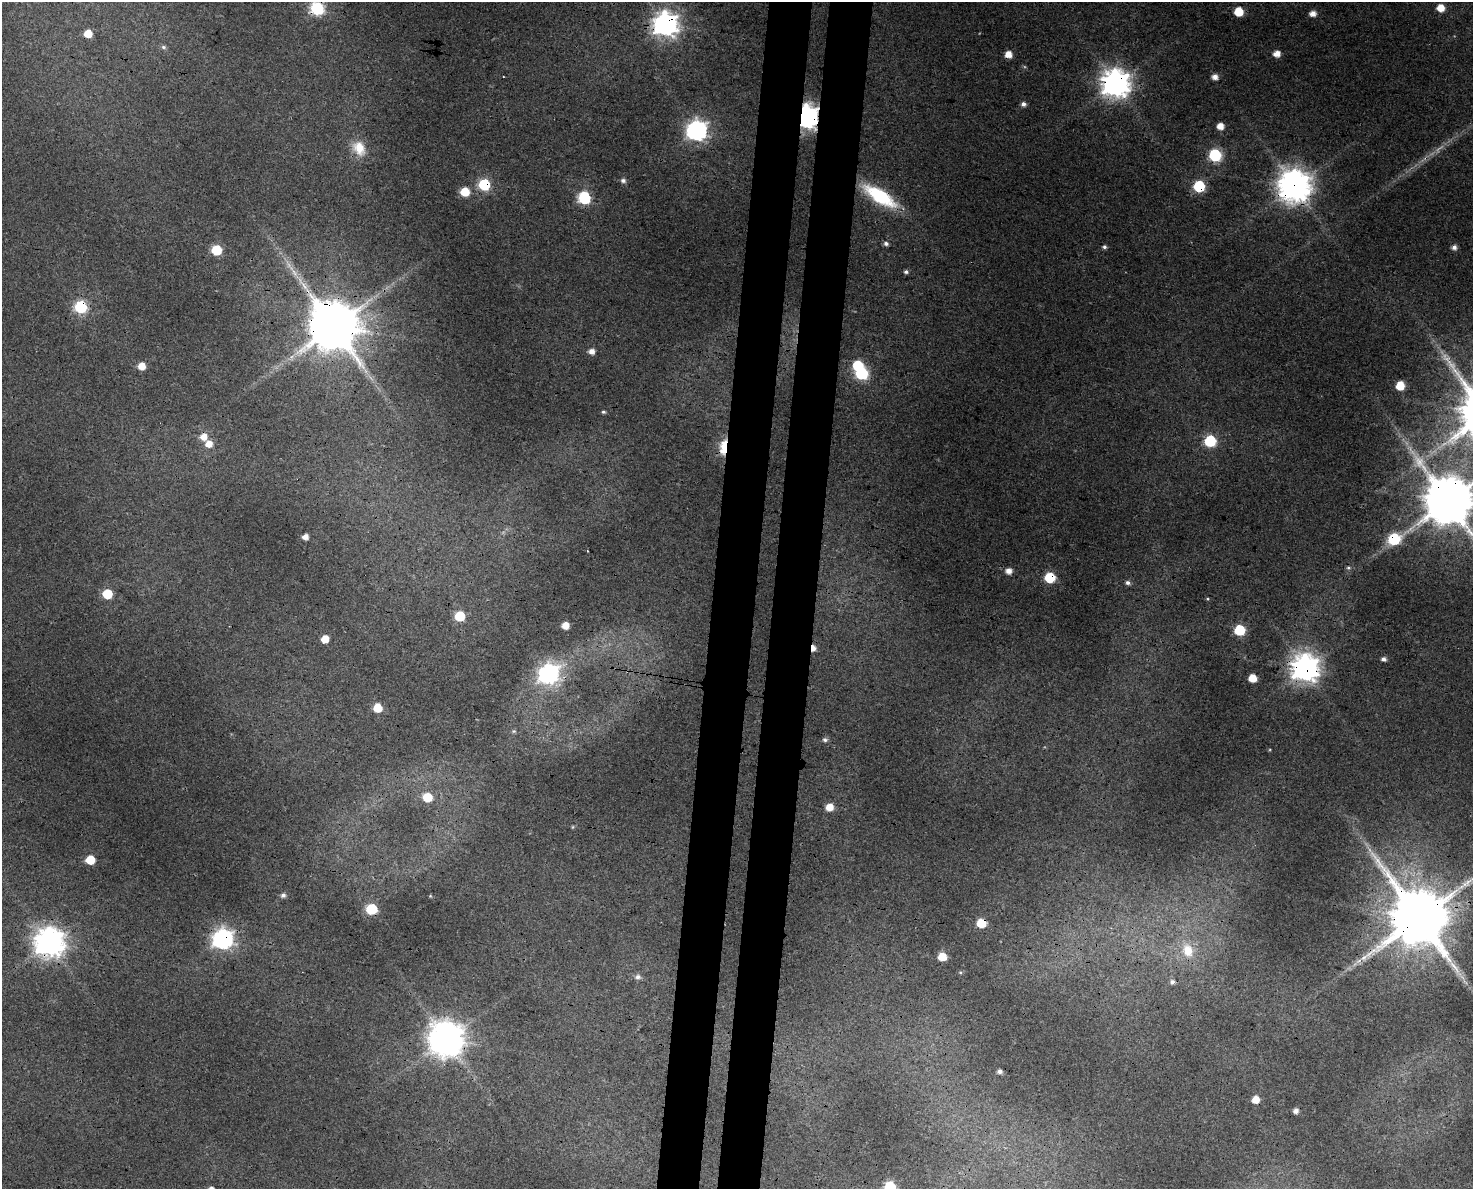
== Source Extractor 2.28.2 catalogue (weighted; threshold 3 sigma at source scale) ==
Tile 5 of 3 x 4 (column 2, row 2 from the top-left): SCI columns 1815-3285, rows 2383-3569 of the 5041 x 4776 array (HDU 1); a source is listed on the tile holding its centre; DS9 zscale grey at full resolution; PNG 1475 x 1191 px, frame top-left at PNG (2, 2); no overlay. Shown black and unused: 6% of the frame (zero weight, under 3 of 4 exposures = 5% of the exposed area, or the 3 px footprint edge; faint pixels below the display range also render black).
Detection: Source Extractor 2.28.2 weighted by HDU 2 'WHT'; one run over the whole footprint, this tile lists its part. Background 0.0285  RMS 0.0044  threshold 0.0196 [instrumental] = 3 sigma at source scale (4.5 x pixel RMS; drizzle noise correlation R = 1.50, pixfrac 1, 0.0396/0.0396 arcsec/px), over >= 5 px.
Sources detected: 85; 2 too faint to see at this stretch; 4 cosmic-ray / hot-pixel residue — not listed; the other 79 listed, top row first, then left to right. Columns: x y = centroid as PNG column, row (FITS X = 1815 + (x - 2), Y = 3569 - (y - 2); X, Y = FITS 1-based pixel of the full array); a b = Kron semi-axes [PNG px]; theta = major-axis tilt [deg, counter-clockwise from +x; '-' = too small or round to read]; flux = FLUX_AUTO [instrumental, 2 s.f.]
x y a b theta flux
317 8 7 7 - 77
1441 8 6 5 - 7.2
1239 12 6 6 - 15
1313 13 6 5 - 3.7
665 24 9 9 - 440
163 47 7 5 -2 1
1277 54 6 5 - 5
1215 77 6 5 - 3.1
1116 84 10 9 - 660
1023 104 6 5 - 1.8
807 117 8 7 - 460
1220 126 6 5 - 4.8
696 131 8 8 - 270
359 148 21 15 -57 8.7
1439 148 20 6 41 3.9
1215 155 6 6 - 61
623 181 6 5 - 1.5
484 184 6 6 - 46
1199 186 6 6 - 44
1294 186 10 10 - 980
465 192 6 6 - 14
880 196 36 13 -32 34
584 198 7 7 - 48
886 244 6 5 - 1.4
1104 247 5 4 - 0.99
1454 247 6 5 - 2
216 250 6 6 - 24
906 272 5 5 - 1.1
81 307 7 6 - 57
333 326 14 13 - 3400
591 351 6 5 - 3.2
292 357 8 5 60 1.6
858 365 6 6 - 23
141 366 6 6 - 6.9
862 374 7 7 - 57
1400 386 6 6 - 12
603 412 5 4 - 0.79
203 437 8 7 - 4.9
1210 441 6 6 - 45
209 444 7 7 - 5.2
724 447 13 7 86 16
1448 501 14 14 - 3200
305 537 5 5 - 3.3
1394 539 11 6 29 43
587 551 2 2 - 0.38
1348 568 7 3 -7 0.78
1009 571 6 5 - 3.7
1050 578 6 6 - 32
1128 583 6 5 - 1.3
107 594 6 6 - 19
460 616 6 6 - 20
565 626 5 5 - 6.2
1240 630 6 6 - 34
325 639 6 5 - 8.1
1384 659 5 4 - 1.7
1305 668 9 9 - 580
548 674 9 8 - 230
1252 678 6 5 - 9.3
377 708 6 6 - 11
514 731 7 5 -19 0.75
825 740 6 5 - 1.1
427 797 6 6 - 15
829 807 6 6 - 6.4
90 860 6 6 - 17
283 895 6 5 - 1.5
430 896 4 4 - 0.43
371 909 6 6 - 37
1419 917 17 15 -49 4500
981 923 6 6 - 15
223 939 8 8 - 240
49 942 10 10 - 660
1188 950 19 14 -74 10
942 957 6 5 - 9.4
638 977 7 7 - 1.6
1172 982 5 5 - 1.4
446 1039 11 11 - 1100
1000 1071 5 4 - 1.6
1296 1111 4 4 - 2.2
890 1187 6 6 - 42
Overlapping masked pixels (flux is a lower limit): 21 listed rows (the first 20) at x y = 317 8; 665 24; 1116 84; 807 117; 1439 148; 484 184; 1199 186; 1294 186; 880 196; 81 307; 333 326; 724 447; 1448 501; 1394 539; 1050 578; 1305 668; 1419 917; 981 923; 223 939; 49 942
Isophote crosses this tile's border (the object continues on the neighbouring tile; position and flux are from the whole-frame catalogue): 4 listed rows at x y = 317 8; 1448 501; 1419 917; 890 1187